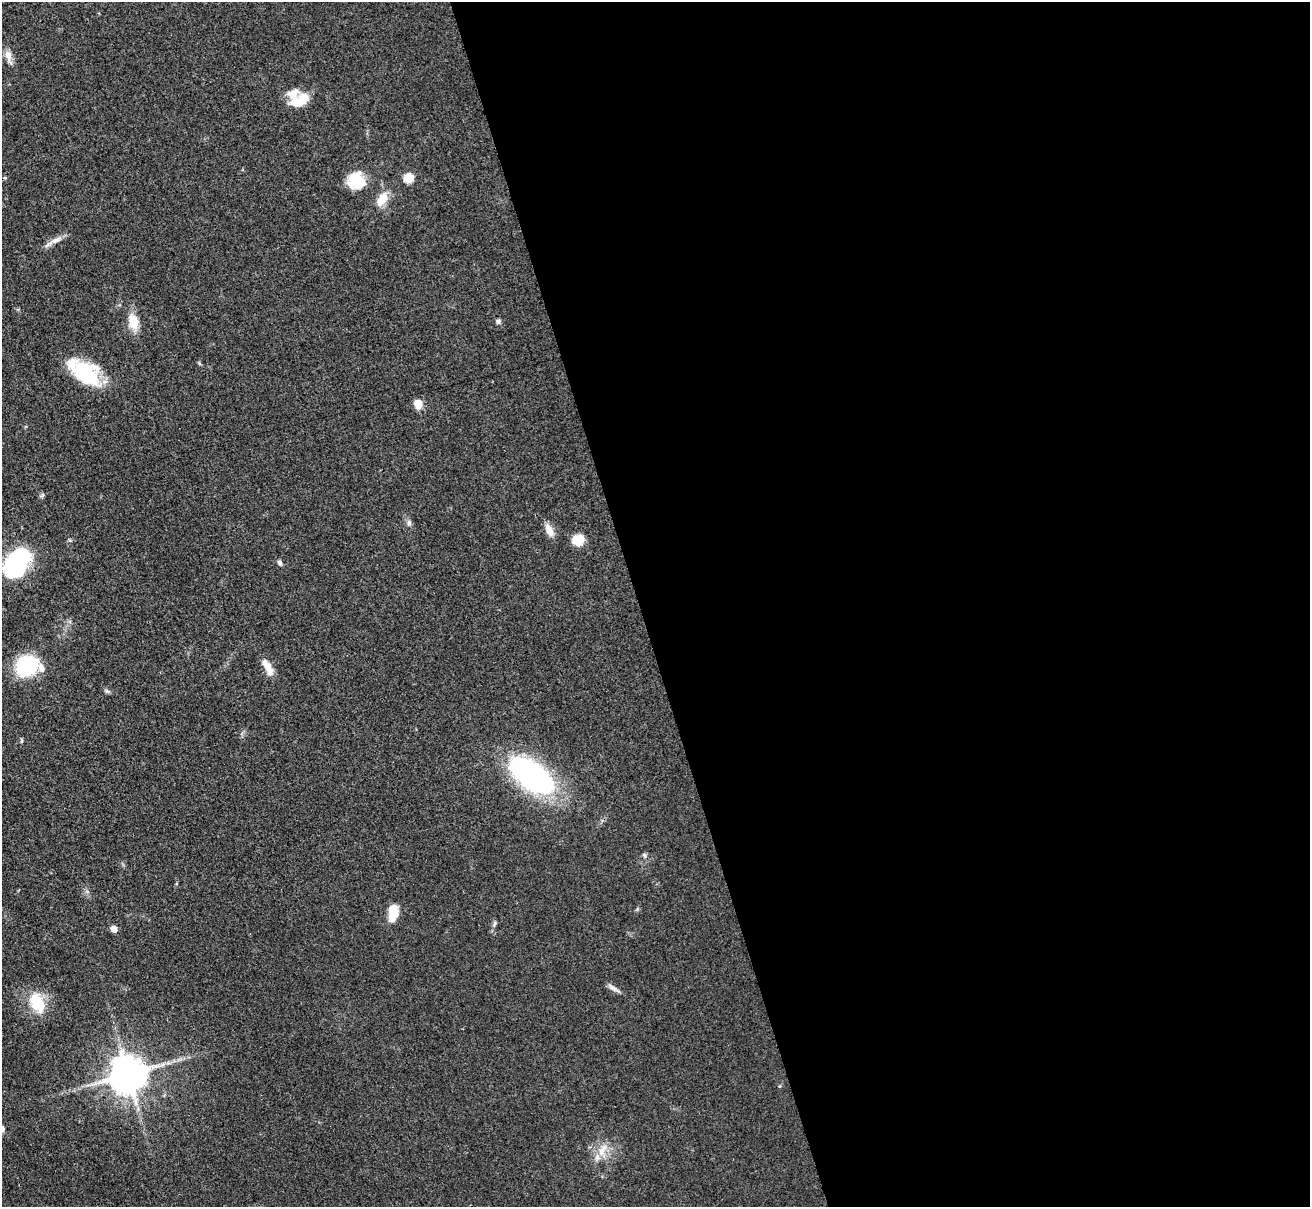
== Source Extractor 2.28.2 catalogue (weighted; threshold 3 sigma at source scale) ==
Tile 8 of 4 x 4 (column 4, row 2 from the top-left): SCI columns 3941-5248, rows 2686-3890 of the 5263 x 5247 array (HDU 1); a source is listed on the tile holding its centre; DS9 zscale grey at full resolution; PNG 1312 x 1209 px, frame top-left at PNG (2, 2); no overlay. Shown black and unused: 51% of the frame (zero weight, under 3 of 4 exposures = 2% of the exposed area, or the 3 px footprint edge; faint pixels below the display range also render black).
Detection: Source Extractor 2.28.2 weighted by HDU 2 'WHT'; one run over the whole footprint, this tile lists its part. Background 0.0543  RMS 0.0056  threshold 0.0253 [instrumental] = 3 sigma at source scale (4.5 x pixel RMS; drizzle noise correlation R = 1.50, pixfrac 1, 0.05/0.05 arcsec/px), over >= 5 px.
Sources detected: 33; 1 inside a brighter object's white glare — not listed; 3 inside a brighter listed object's ellipse — not listed separately; the other 29 listed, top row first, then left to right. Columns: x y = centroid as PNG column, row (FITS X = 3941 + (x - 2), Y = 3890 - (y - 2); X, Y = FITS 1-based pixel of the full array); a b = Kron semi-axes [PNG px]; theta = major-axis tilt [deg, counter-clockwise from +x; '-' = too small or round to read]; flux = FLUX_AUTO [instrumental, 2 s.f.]
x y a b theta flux
8 56 21 8 -74 4.3
297 102 17 13 -22 9.4
5 178 5 4 - 0.7
409 178 12 11 - 6.4
356 181 21 18 -33 16
382 199 18 10 62 8.7
56 240 19 7 23 4.2
133 321 21 12 -77 9.1
498 321 6 6 - 1.3
84 372 37 20 -32 36
418 404 10 9 - 5.8
409 523 9 6 -81 1.7
549 530 16 7 -63 5.8
578 540 12 11 - 9.1
279 563 7 5 -63 1.5
15 564 30 19 56 73
26 666 22 19 30 38
268 668 25 8 -63 7
107 691 8 5 -24 1.1
22 741 6 4 89 0.77
532 776 41 20 -38 160
644 855 7 5 -53 1.3
393 913 18 9 83 11
495 924 8 3 71 1.1
114 929 6 6 - 3.6
613 988 17 5 -33 2.6
37 1003 27 16 -62 18
128 1074 10 10 - 1700
602 1151 14 9 82 6.2